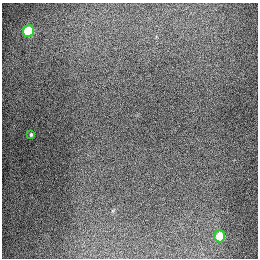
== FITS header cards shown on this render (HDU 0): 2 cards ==
NAXIS1  =                  256
NAXIS2  =                  256

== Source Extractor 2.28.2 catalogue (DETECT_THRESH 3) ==
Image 256 x 256 px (HDU 0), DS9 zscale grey, 1 PNG px = 1 image px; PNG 260 x 260 px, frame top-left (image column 1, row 256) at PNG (2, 3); each listed source drawn as its Kron ellipse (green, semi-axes under 4 px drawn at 4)
Background 1310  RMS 27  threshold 80.7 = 3 sigma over >= 5 px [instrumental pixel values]
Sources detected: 3; all 3 listed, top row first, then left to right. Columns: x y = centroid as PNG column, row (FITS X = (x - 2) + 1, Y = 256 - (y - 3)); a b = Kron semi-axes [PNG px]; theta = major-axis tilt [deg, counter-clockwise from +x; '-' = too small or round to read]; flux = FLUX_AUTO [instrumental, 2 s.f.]
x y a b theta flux
28 31 6 5 - 92000
31 134 4 3 - 2200
220 236 6 5 - 66000